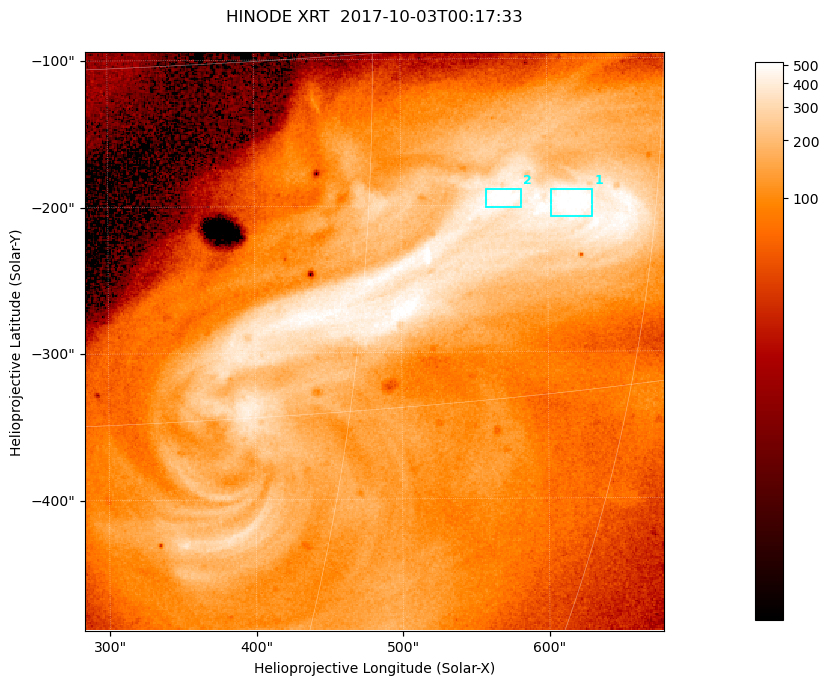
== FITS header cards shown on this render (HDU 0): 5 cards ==
TELESCOP= 'HINODE  '           /
INSTRUME= 'XRT     '           /
DATE_OBS= '2017-10-03T00:17:33.793' /
CTYPE1  = 'Solar-X '           /
CTYPE2  = 'Solar-Y '           /

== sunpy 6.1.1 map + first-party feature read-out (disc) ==
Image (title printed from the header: HINODE XRT  2017-10-03T00:17:33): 384 x 384 px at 1.03 arcsec/px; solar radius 958 arcsec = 932 px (partial field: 5.4% of the solar disc is inside the frame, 100% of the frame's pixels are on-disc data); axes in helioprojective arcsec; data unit not stated in the header (colour bar unlabelled)
Orientation: roll -0.357 deg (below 1 deg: not rotated)
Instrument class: DISC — disc imager (sunpy class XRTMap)
Bright regions (active regions / flare kernels): reference = the on-disc median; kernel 3 px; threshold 5 sigma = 380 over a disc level ~106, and >= 1.15x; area >= 147 px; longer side >= 5 px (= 5.1 arcsec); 2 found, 2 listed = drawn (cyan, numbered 1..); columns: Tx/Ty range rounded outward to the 5 arcsec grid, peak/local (2 s.f.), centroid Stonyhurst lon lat
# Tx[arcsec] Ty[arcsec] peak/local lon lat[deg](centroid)
1 600..630 -210..-185 5.4 +40 -7
2 555..585 -205..-185 5.5 +37 -6